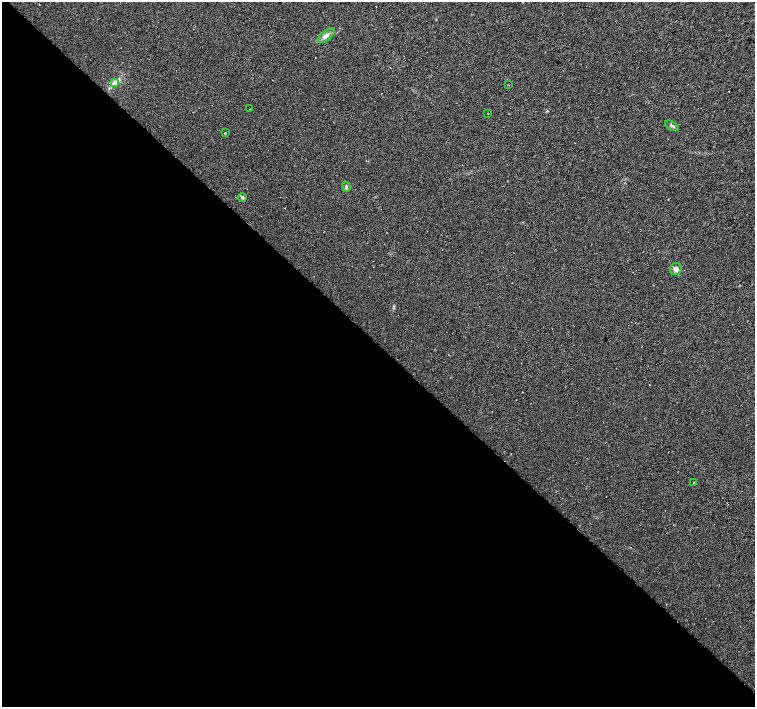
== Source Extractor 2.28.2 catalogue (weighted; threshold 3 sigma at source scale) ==
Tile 14 of 4 x 4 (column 2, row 4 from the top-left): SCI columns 1506-3010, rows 157-1566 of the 6024 x 6017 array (HDU 1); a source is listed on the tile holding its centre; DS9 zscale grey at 2 x 2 block average (1 PNG px = mean of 2 x 2 image px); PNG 757 x 709 px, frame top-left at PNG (2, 2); each listed source drawn as its Kron ellipse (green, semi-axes under 4 px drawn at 4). Shown black and unused: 51% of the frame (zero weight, under 3 of 6 exposures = <1% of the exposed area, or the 3 px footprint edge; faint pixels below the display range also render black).
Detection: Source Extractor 2.28.2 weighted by HDU 2 'WHT'; one run over the whole footprint, this tile lists its part. Background 0.0116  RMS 0.0035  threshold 0.0144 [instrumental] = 3 sigma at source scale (4.09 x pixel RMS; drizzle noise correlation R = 1.36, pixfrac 0.8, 0.0396/0.0396 arcsec/px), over >= 5 px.
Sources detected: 11; all 11 listed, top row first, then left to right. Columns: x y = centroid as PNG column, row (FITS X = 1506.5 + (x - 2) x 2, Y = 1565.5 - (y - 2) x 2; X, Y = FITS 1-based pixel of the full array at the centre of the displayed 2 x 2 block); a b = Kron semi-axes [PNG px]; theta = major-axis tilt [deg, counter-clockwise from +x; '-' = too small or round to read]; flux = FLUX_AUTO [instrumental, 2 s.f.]
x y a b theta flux
326 36 10 5 39 3.5
114 82 3 3 - 1.4
508 85 2 2 - 0.29
249 109 2 2 - 0.24
488 113 2 2 - 0.51
672 126 7 3 -27 1.3
225 133 2 2 - 0.6
346 187 5 3 - 1.2
242 198 4 3 - 1.3
676 269 6 5 - 2.5
693 482 2 2 - 0.34
Diffuse or blended objects may show on this block-average render without a row.